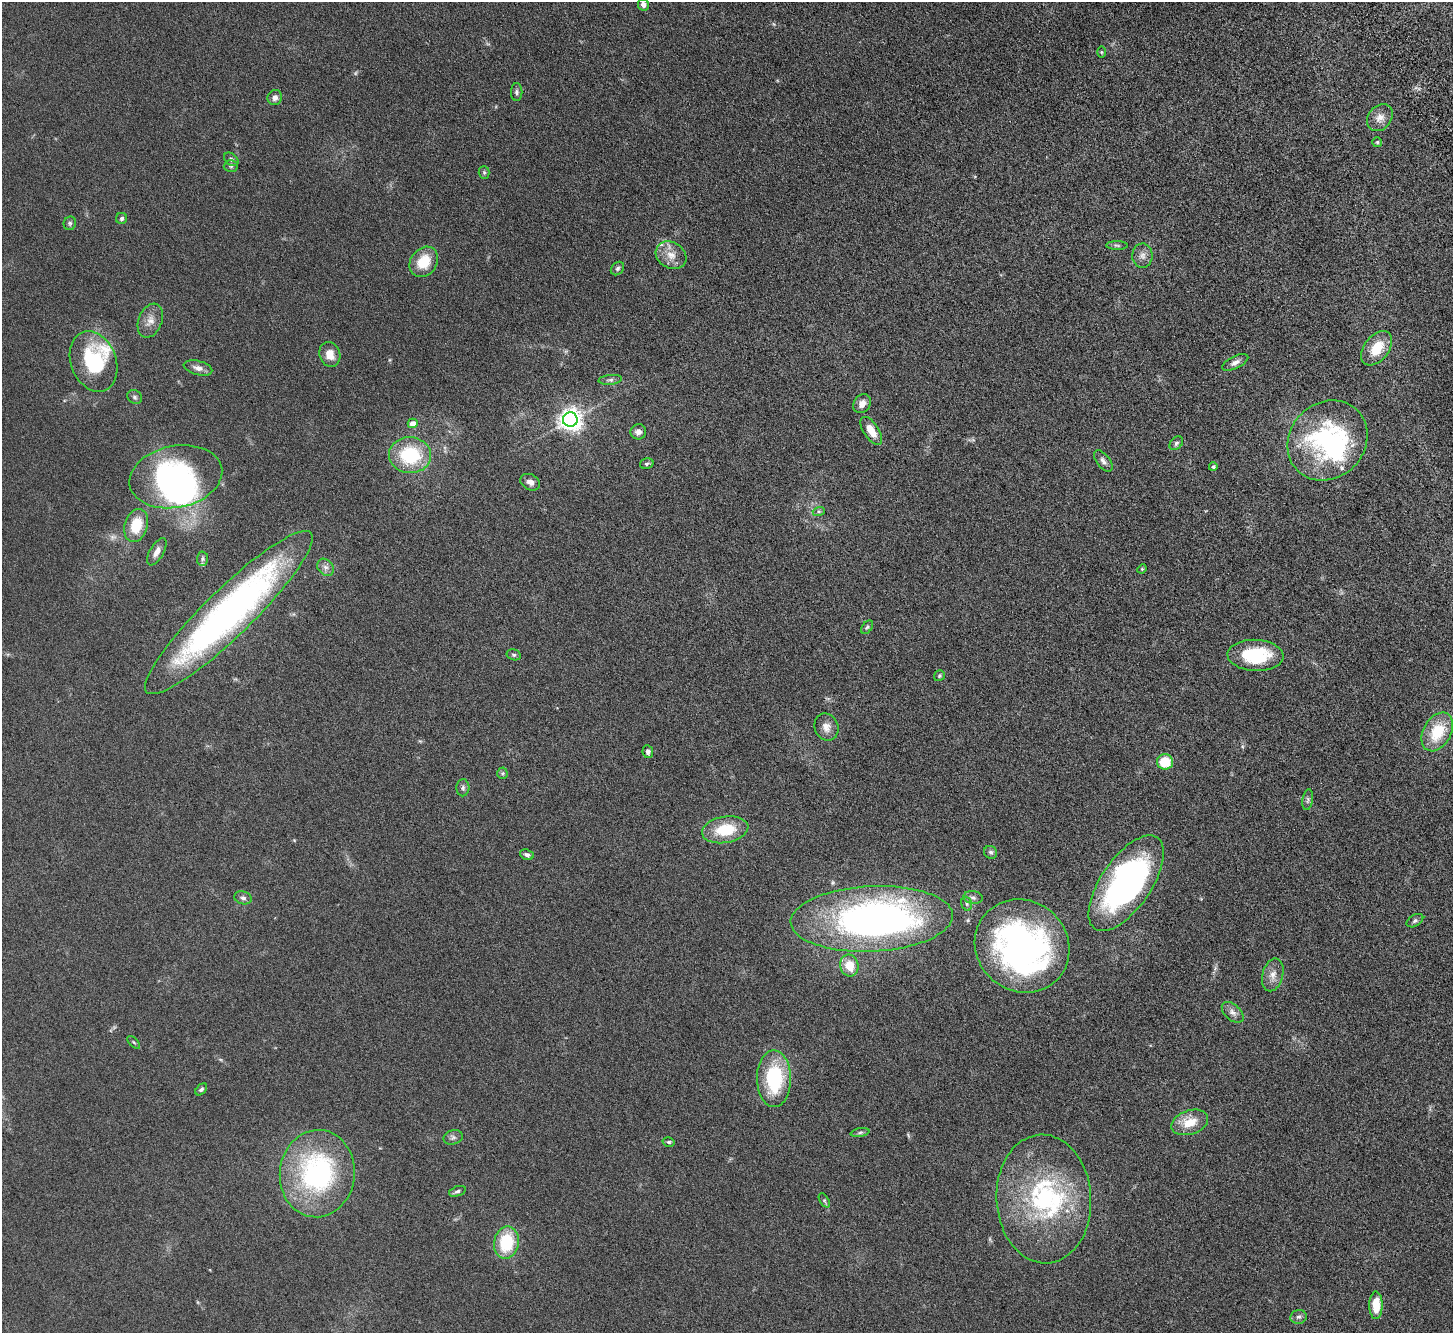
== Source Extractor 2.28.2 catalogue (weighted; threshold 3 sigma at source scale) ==
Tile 10 of 4 x 4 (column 2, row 3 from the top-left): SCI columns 1553-3003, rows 1573-2903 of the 6006 x 5937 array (HDU 1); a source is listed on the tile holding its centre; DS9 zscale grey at full resolution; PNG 1455 x 1335 px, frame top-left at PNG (2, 2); each listed source drawn as its Kron ellipse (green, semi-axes under 4 px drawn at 4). Nothing masked; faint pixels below the display range render black.
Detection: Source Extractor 2.28.2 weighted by HDU 2 'WHT'; one run over the whole footprint, this tile lists its part. Background 0.0462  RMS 0.0061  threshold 0.025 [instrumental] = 3 sigma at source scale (4.09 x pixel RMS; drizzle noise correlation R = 1.36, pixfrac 0.8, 0.05/0.05 arcsec/px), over >= 5 px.
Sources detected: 96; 2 too faint to see at this stretch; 7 inside a brighter object's white glare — neither listed nor drawn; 5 inside a brighter listed object's ellipse — not listed separately; the other 82 listed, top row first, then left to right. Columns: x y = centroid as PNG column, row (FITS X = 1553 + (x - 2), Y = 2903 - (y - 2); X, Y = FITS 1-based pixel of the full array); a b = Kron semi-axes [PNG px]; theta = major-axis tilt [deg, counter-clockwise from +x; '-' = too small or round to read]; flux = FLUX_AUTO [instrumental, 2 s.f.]
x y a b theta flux
643 5 6 5 - 2.4
1101 52 5 3 - 0.52
517 92 9 5 -90 1.3
275 98 8 7 - 2.2
1380 118 15 11 50 4.3
1377 142 5 5 - 0.58
231 159 8 5 -41 1.4
231 166 7 6 - 1
484 172 6 5 - 0.86
121 218 5 5 - 1.2
70 223 7 6 - 1
1117 245 11 4 -1 1
671 255 16 13 -30 5.9
1142 256 12 10 88 3.1
424 262 16 13 54 12
617 268 7 6 - 1.2
150 321 18 11 68 5
1377 348 19 12 52 12
330 354 13 10 -70 5.6
93 361 31 22 -69 34
1235 362 14 6 25 2.4
198 368 15 7 -15 3.2
610 380 12 5 5 1.4
135 397 8 6 -36 1.2
862 404 10 8 55 3.3
570 420 7 7 - 390
413 423 5 5 - 5.1
871 431 16 7 -58 7.1
638 432 8 7 - 2.4
1327 440 42 37 45 79
1176 443 8 5 45 1.1
410 455 21 18 -4 31
1103 461 12 6 -53 2
647 464 7 5 16 0.98
1213 467 4 4 - 1.1
176 477 47 31 11 100
530 482 10 7 -27 2.5
819 511 6 4 18 0.81
136 526 17 11 73 13
157 552 15 7 60 3.3
202 559 7 5 88 0.98
326 567 9 7 -50 2.2
1142 569 5 4 - 0.61
229 612 114 23 44 210
867 627 7 5 53 0.99
514 655 7 5 -15 0.95
1256 655 28 15 -3 32
939 676 6 5 - 0.83
826 727 14 11 -67 3.8
1437 732 21 14 61 17
648 752 6 5 - 1.5
1165 762 8 7 - 15
502 773 5 5 - 0.76
463 788 8 6 87 1.5
1308 800 10 5 81 1.2
725 830 23 13 9 18
991 852 7 6 - 1.2
527 855 7 5 -21 1.6
1126 883 55 25 56 130
973 897 9 6 -9 1.6
243 898 9 6 -17 1.5
967 904 7 5 -74 1
872 919 81 33 3 220
1415 921 9 5 30 1.2
1022 946 49 45 -40 160
849 966 11 9 -75 9.2
1273 975 17 10 75 4.4
1233 1012 13 7 -43 2.6
134 1042 8 3 -45 0.65
774 1079 28 17 -89 39
201 1089 7 4 48 1
1190 1122 19 12 18 10
860 1133 9 4 11 1.1
453 1137 9 7 14 1.6
669 1142 6 4 -14 0.86
317 1174 44 37 85 88
457 1191 9 5 19 1.2
1044 1199 64 47 -86 82
824 1200 8 4 -59 0.96
506 1242 16 12 79 23
1376 1305 14 6 90 9.7
1299 1317 8 7 - 1.5